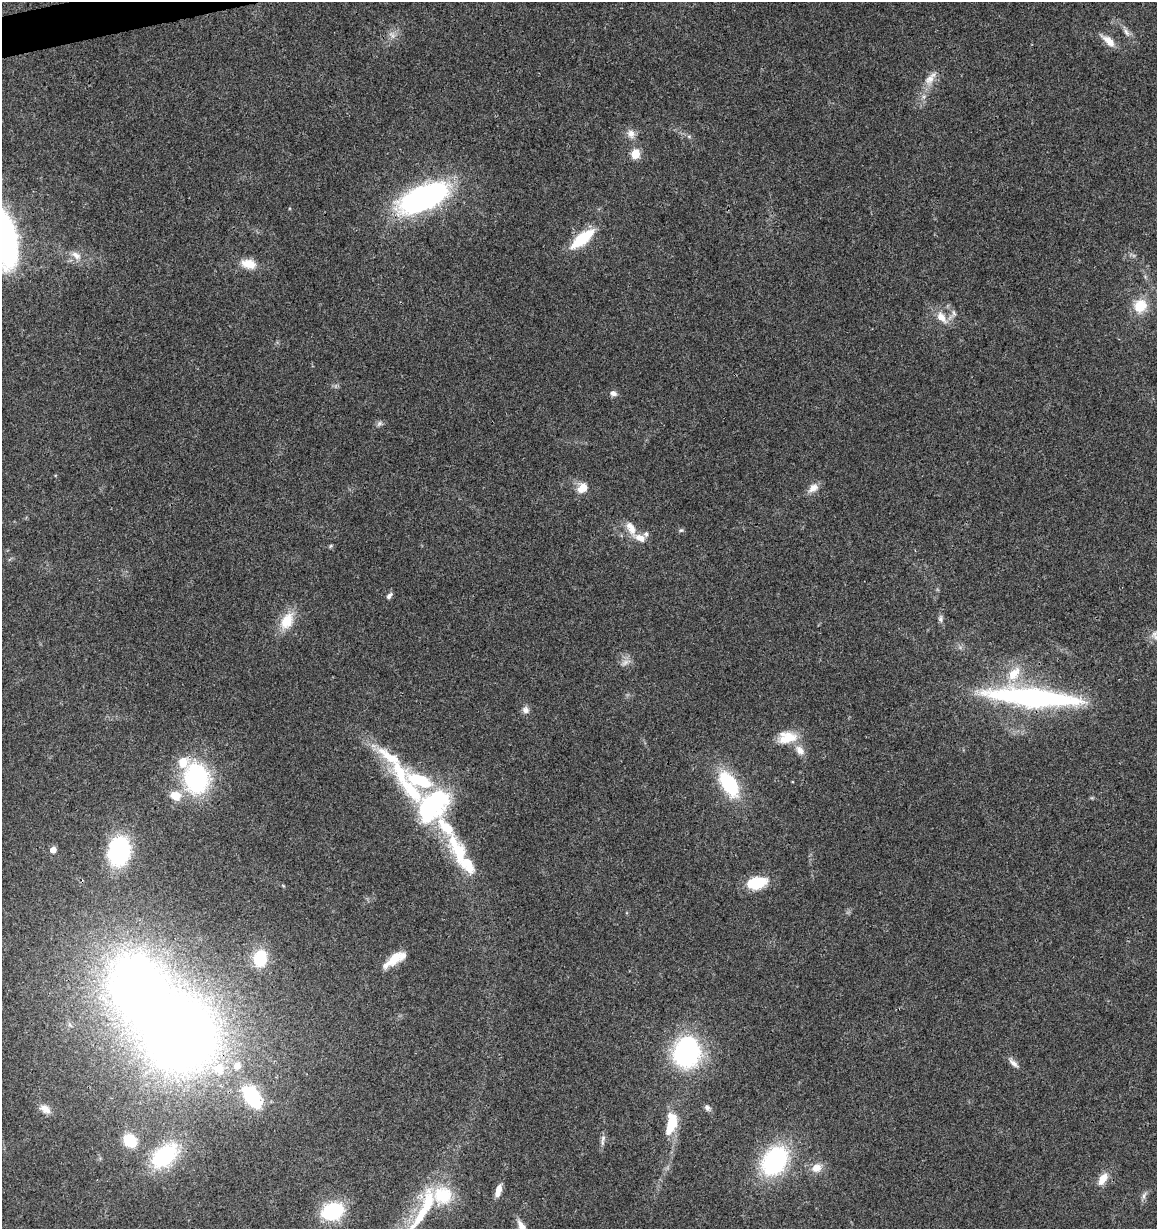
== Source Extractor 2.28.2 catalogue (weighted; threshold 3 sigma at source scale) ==
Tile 11 of 4 x 4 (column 3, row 3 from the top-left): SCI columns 2356-3510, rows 1291-2517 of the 4760 x 5028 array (HDU 1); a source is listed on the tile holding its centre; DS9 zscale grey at full resolution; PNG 1159 x 1231 px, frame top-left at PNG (2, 2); no overlay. Shown black and unused: <1% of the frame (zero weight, under 3 of 4 exposures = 5% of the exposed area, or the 3 px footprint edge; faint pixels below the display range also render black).
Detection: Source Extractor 2.28.2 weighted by HDU 2 'WHT'; one run over the whole footprint, this tile lists its part. Background 0.043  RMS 0.0036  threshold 0.016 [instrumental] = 3 sigma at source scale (4.5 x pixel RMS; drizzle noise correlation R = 1.50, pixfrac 1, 0.0396/0.0396 arcsec/px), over >= 5 px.
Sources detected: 77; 2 inside a brighter object's white glare — not listed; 13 inside a brighter listed object's ellipse — not listed separately; the other 62 listed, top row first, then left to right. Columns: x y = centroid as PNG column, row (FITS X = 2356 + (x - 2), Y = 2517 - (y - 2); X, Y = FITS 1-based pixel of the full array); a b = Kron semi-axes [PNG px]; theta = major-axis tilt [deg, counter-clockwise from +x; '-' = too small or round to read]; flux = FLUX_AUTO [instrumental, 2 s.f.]
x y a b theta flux
1126 32 11 6 -58 1.5
392 35 12 6 -58 1.8
1108 41 20 8 -41 4
929 79 18 10 49 3.8
631 134 12 10 -62 2.5
635 154 5 5 - 17
423 198 52 22 23 89
3 236 52 24 -76 130
582 238 25 9 39 18
76 255 16 9 -33 3.2
248 264 19 11 -13 5.6
1140 306 13 11 54 9.5
954 313 10 5 -79 1.2
942 317 21 11 -52 4.6
613 393 8 7 - 1.4
379 423 8 6 38 1
582 488 14 11 47 4.3
813 488 15 9 37 3
631 528 23 10 -64 4.3
681 530 6 4 39 0.55
646 534 8 7 - 0.95
331 546 6 4 60 0.46
389 596 8 5 51 1.3
940 619 8 6 88 1.1
287 621 23 14 60 8.4
1156 633 17 7 27 1.9
625 662 12 6 37 1.7
1014 674 22 14 56 8.5
1033 697 78 15 -5 100
525 710 10 9 - 1.6
787 737 26 16 8 8.4
800 750 15 10 -50 3.3
400 772 39 16 -69 15
196 778 29 24 -81 48
729 784 24 12 -58 29
175 796 14 11 -14 6
433 805 45 30 48 43
457 849 49 19 -65 20
53 850 5 4 - 3.7
119 851 23 17 79 45
757 883 19 10 11 15
260 958 17 13 82 14
393 959 28 10 40 6.9
180 1035 63 59 -72 350
687 1054 27 23 -18 49
1013 1063 16 7 -44 1.9
237 1066 10 9 - 3.1
252 1097 23 13 -54 26
707 1107 9 6 -57 1.2
45 1109 14 9 -32 3.1
672 1123 18 9 72 11
603 1138 12 6 76 1.4
130 1140 10 9 - 16
164 1156 30 19 41 33
775 1161 27 19 54 50
816 1168 15 12 25 3.8
1103 1179 18 10 57 4.1
498 1190 13 6 74 4.1
1144 1195 11 5 65 1.2
332 1211 17 12 20 32
421 1215 90 12 53 24
522 1227 19 8 -66 3.6
Isophote crosses this tile's border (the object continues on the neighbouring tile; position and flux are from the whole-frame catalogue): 4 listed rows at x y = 3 236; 1156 633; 421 1215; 522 1227